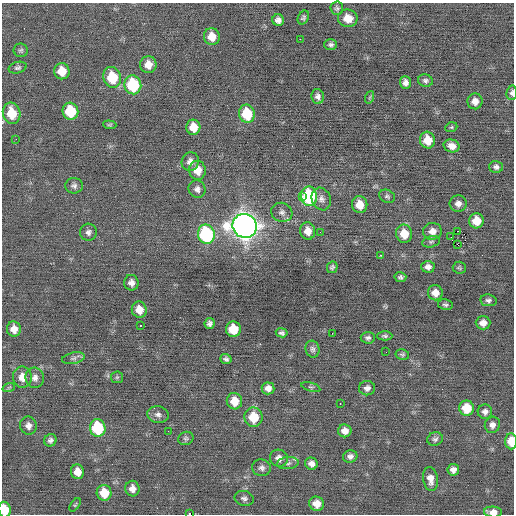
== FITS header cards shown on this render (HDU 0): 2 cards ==
NAXIS1  =                  512 / Axis length
NAXIS2  =                  512 / Axis length

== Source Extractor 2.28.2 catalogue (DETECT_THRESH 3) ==
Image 512 x 512 px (HDU 0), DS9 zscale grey, 1 PNG px = 1 image px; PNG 516 x 516 px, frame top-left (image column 1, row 512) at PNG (2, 3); each listed source drawn as its Kron ellipse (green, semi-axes under 4 px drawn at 4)
Background -0.0145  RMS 0.81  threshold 2.43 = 3 sigma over >= 5 px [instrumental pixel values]
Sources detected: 114; all 114 listed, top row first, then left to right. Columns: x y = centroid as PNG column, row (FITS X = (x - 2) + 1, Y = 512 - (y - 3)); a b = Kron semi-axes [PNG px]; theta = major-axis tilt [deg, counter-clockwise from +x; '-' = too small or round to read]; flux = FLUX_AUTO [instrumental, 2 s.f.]
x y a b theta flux
337 8 7 6 - 130
303 18 7 5 64 120
348 18 10 8 -7 670
278 20 6 5 - 240
212 37 8 8 - 750
300 39 2 2 - 150
331 45 6 5 - 130
21 50 7 7 - 120
148 65 8 8 - 580
18 68 9 5 15 140
62 71 8 7 - 960
112 77 10 8 -73 2000
425 81 7 6 - 150
405 83 6 5 - 250
133 85 9 8 - 3600
512 93 7 5 83 150
318 96 7 6 - 220
370 97 6 4 70 75
475 101 8 7 - 350
70 111 8 8 - 2300
12 113 11 8 -77 1400
247 114 9 7 -79 2100
110 125 6 4 -4 76
193 127 7 7 - 860
451 127 6 4 20 82
16 139 2 2 - 180
427 140 8 7 - 930
452 146 8 6 -15 350
190 162 9 8 - 340
496 167 7 6 - 160
197 170 9 8 - 710
74 186 9 8 - 190
197 189 9 8 - 250
302 196 3 3 - 340
309 196 9 8 - 4500
387 196 8 6 -26 120
321 199 11 9 -69 300
458 204 8 8 - 290
360 205 8 7 - 760
282 212 10 9 - 280
477 221 7 7 - 910
245 226 12 11 - 54000
308 231 9 7 -82 530
432 231 9 8 - 400
458 231 2 2 - 450
88 232 8 8 - 210
320 232 2 2 - 69
206 234 10 8 -77 6200
404 234 9 8 - 970
451 237 2 2 - 91
431 242 9 5 13 110
457 245 3 2 - 37
380 255 3 2 - 440
332 267 6 5 - 110
428 267 7 6 - 240
459 268 6 6 - 89
400 277 6 5 - 130
131 283 8 7 - 300
435 293 7 7 - 520
488 300 8 6 -9 160
445 305 7 5 -11 120
139 310 8 7 - 570
483 323 7 6 - 400
210 324 5 5 - 180
140 325 3 2 - 450
14 329 7 7 - 460
233 329 8 7 - 1300
282 333 6 4 -8 140
332 333 2 2 - 95
385 336 7 4 1 110
368 338 7 5 -4 150
312 349 8 7 - 160
386 352 2 2 - 24
402 354 6 5 - 100
73 358 11 5 12 180
226 359 5 5 - 140
22 377 10 9 - 530
117 377 6 5 - 100
35 378 10 9 - 300
9 387 6 4 19 73
311 387 10 4 -17 110
268 388 6 6 - 310
367 388 8 7 - 250
234 401 8 7 - 770
340 403 3 2 - 72
467 408 7 7 - 1400
485 412 7 7 - 230
158 414 11 8 -9 260
253 417 9 9 - 1500
492 425 8 7 - 280
28 426 9 8 - 290
98 428 9 8 - 2900
168 431 2 2 - 30
345 431 6 6 - 370
186 438 8 6 23 120
435 439 8 6 16 160
50 440 6 6 - 180
511 441 8 6 -84 980
350 456 7 6 - 230
279 458 9 8 - 350
288 463 11 6 7 190
311 464 6 6 - 280
262 468 9 8 - 220
453 470 6 5 - 270
77 472 7 6 - 570
430 479 12 7 -80 470
132 489 8 7 - 340
104 493 8 7 - 1100
244 498 10 7 -13 180
317 504 7 7 - 540
75 505 8 4 54 74
4 510 8 6 -80 1100
493 512 9 5 -4 420
189 514 2 2 - 1000
At the frame edge (FLAGS 8, measured only in part): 6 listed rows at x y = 512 93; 12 113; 511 441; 4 510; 493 512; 189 514